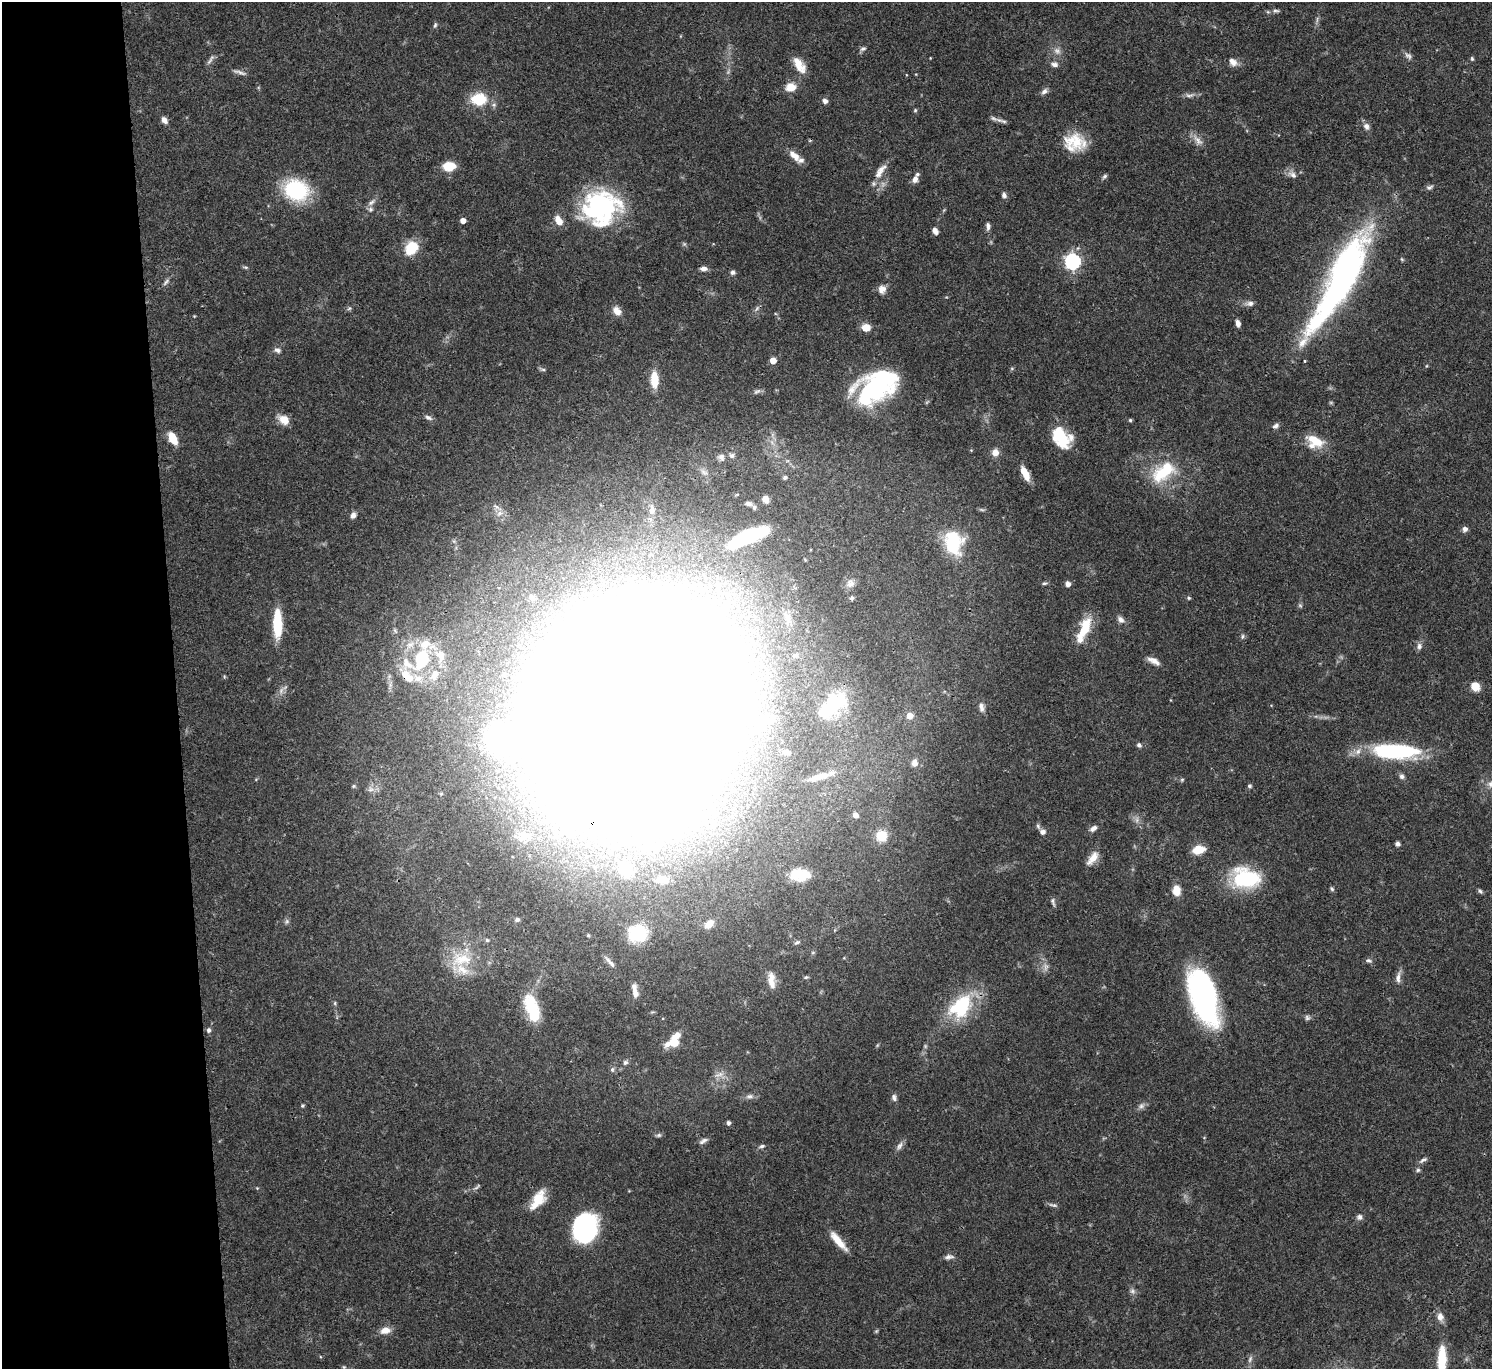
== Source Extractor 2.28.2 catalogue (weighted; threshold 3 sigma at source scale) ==
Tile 4 of 3 x 3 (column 1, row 2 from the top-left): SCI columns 1-1490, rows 1498-2864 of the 4472 x 4452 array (HDU 1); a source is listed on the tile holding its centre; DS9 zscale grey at full resolution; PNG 1494 x 1371 px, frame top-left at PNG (2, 2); no overlay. Shown black and unused: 12% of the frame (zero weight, under 3 of 4 exposures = <1% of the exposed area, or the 3 px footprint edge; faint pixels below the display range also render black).
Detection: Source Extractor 2.28.2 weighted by HDU 2 'WHT'; one run over the whole footprint, this tile lists its part. Background 0.0546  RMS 0.003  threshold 0.0133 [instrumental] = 3 sigma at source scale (4.5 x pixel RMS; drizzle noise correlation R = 1.50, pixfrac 1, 0.05/0.05 arcsec/px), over >= 5 px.
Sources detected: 207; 3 too faint to see at this stretch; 4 inside a brighter object's white glare — not listed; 22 inside a brighter listed object's ellipse — not listed separately; the other 178 listed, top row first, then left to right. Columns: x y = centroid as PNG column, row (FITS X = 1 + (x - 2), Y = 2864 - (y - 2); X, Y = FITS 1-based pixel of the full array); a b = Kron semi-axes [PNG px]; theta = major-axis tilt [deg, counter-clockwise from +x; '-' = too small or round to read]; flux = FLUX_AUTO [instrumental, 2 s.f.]
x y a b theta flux
1276 11 10 4 3 0.74
435 25 8 4 75 0.56
863 49 8 6 17 0.81
1472 59 6 4 -75 0.43
210 60 18 4 59 1.1
1233 62 12 9 -38 2
1054 64 10 7 -17 1.3
799 65 22 10 -57 4.3
240 72 19 4 -16 1.2
791 87 9 8 - 4.7
1044 91 9 6 38 1.1
1189 95 13 5 0 1.2
479 99 12 9 -2 13
825 101 6 5 - 1.2
915 110 5 4 - 0.38
994 118 13 5 -23 1
164 120 9 6 -52 1.5
1366 126 10 8 -64 1.3
1198 140 19 7 -49 2.2
1074 141 26 19 -14 9.4
794 155 18 8 -44 3.1
449 166 13 9 1 5.3
879 174 13 9 40 2.2
1293 175 13 8 -40 1.7
1105 176 7 5 40 0.64
915 179 9 7 74 1.5
1429 187 9 6 17 0.84
296 190 21 18 -20 29
1004 195 7 6 - 0.89
371 202 14 5 40 1.2
601 207 40 37 14 46
558 220 11 7 -62 3.3
463 221 4 4 - 2.3
988 226 10 5 -83 0.99
935 231 8 5 -57 1.4
411 248 8 7 - 16
1073 261 7 6 - 76
245 267 7 4 -1 0.43
703 269 8 6 -2 1.3
733 272 6 6 - 0.79
1341 280 110 23 61 120
166 282 12 5 48 0.95
882 289 12 10 80 2
1250 303 11 7 8 1.3
349 308 6 5 - 0.53
757 308 9 4 55 0.74
617 311 11 8 -47 2.4
194 316 3 3 - 0.23
1238 323 7 5 -78 1.4
866 327 7 6 - 4.4
277 350 9 6 -23 1.1
773 361 5 5 - 3.6
543 369 8 4 -8 0.52
654 380 16 8 -88 6.7
877 386 43 31 -2 29
757 391 11 5 27 0.84
428 418 10 6 -22 1
284 420 14 10 -32 3.3
1130 420 4 4 - 0.47
1276 426 9 5 23 0.97
172 438 12 7 -60 5.6
1061 438 23 16 -50 12
1315 441 20 13 -25 7.1
995 453 8 7 - 2.6
732 455 6 6 - 0.73
721 457 9 8 - 1.1
1163 472 37 20 28 14
1025 473 15 6 -63 4.6
785 477 5 5 - 0.61
765 499 8 7 - 1.7
748 504 8 5 -12 0.93
497 507 14 5 -38 1.3
652 510 13 8 86 2.1
499 513 9 7 39 1.5
353 515 7 6 - 1.4
1465 529 6 6 - 1.3
748 537 44 13 23 31
953 542 25 18 -81 18
850 583 12 11 - 1.9
1044 583 6 5 - 0.52
1068 584 5 5 - 1.7
532 597 11 8 -57 1.5
852 598 6 5 - 0.59
1189 598 5 4 - 0.41
1300 605 6 5 - 0.5
1121 619 10 7 -48 1.3
277 624 28 8 -90 13
1085 628 27 12 68 8.7
1242 636 7 5 51 0.59
1419 646 9 7 88 1.1
441 656 20 13 -74 4.7
421 659 28 18 72 17
1153 661 16 7 -26 2.1
434 675 18 11 72 4.3
1475 686 8 7 - 4.8
281 690 10 6 64 1.3
835 702 31 29 10 16
981 707 13 7 -78 1.4
634 709 94 82 55 6200
910 716 5 5 - 2.8
1139 745 7 6 - 0.73
1396 751 54 16 -3 30
786 752 9 6 -15 1
914 763 8 7 - 1.8
1402 776 7 6 - 0.91
819 777 28 7 17 3.8
1182 780 5 4 - 0.41
353 786 5 4 - 0.38
1249 786 5 5 - 0.54
855 815 5 5 - 1.5
1137 820 7 4 72 0.75
1038 826 8 5 -78 0.66
1093 828 10 6 35 1.4
1042 832 8 7 - 1.1
524 836 23 14 5 7.3
881 836 14 14 - 5.2
1397 844 6 5 - 0.88
1198 850 11 7 14 5.8
1093 858 19 8 51 3.4
626 869 14 13 - 5.2
800 875 23 13 0 6.9
1246 878 25 18 -8 28
662 880 10 5 -6 1.8
1332 889 6 5 - 0.52
1176 890 9 7 -85 4.9
1480 891 7 4 -52 0.57
1053 902 12 4 -73 0.76
517 920 6 5 - 0.79
287 921 7 6 - 0.7
709 924 12 7 44 2.7
638 934 19 17 -4 13
588 935 4 3 - 0.36
487 940 5 4 - 0.56
797 942 9 4 33 0.59
461 959 33 20 7 12
1369 961 8 6 -22 0.76
611 964 12 6 -45 1.3
1046 967 12 6 85 1.3
806 977 6 4 40 0.45
1398 978 16 6 85 1.7
771 980 21 9 -84 3.1
635 993 16 8 -87 2.2
1203 995 50 21 -73 78
335 1003 6 4 -90 0.39
961 1006 35 23 45 20
532 1008 31 14 -72 12
1307 1018 7 7 - 0.75
209 1030 6 5 - 0.79
674 1042 18 12 17 5.9
625 1062 7 6 - 0.83
612 1069 7 5 89 0.66
719 1075 15 6 19 1.7
749 1096 11 6 9 1.1
894 1097 9 6 -70 1
302 1106 5 5 - 0.41
1141 1106 9 7 45 1.1
728 1123 5 4 - 0.6
659 1135 7 5 15 0.62
703 1141 13 5 33 1.1
762 1146 8 4 14 0.66
899 1146 13 6 60 1.3
1423 1160 12 5 27 0.88
1418 1170 5 5 - 0.54
477 1187 12 4 41 0.66
257 1188 4 4 - 0.24
538 1199 24 11 56 6.5
1053 1205 14 4 -11 0.74
1359 1217 8 6 78 1
584 1228 24 20 76 54
838 1241 26 7 -50 4.8
949 1257 12 6 8 1.1
1133 1291 8 7 - 0.96
1440 1317 11 9 -79 2
385 1330 13 8 15 2.8
876 1331 6 4 45 0.36
1250 1359 11 5 70 0.91
1442 1360 35 9 88 9.9
344 1367 4 4 - 0.3
Overlapping masked pixels (flux is a lower limit): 3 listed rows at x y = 879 174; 1341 280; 634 709
Isophote crosses this tile's border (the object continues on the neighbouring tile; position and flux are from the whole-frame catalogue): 1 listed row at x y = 1442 1360